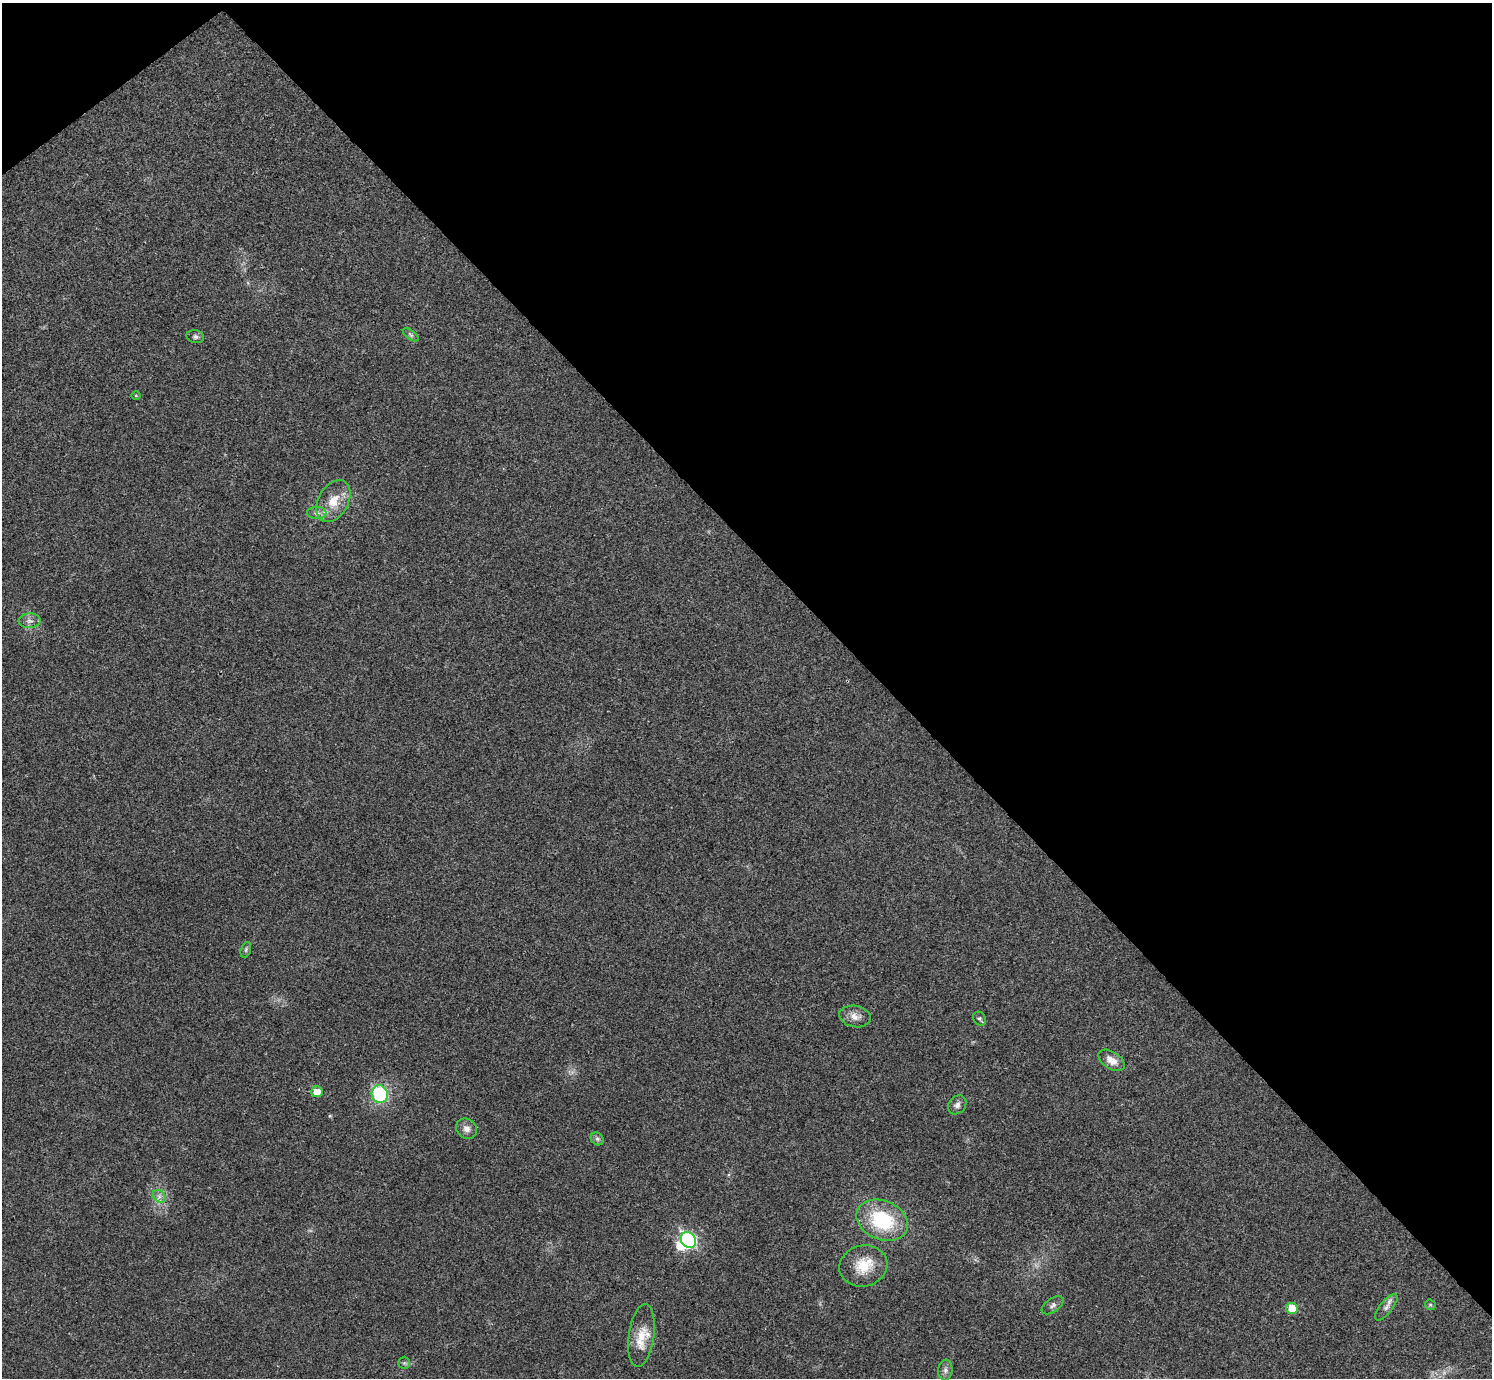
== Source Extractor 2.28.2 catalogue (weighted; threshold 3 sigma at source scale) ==
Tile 3 of 4 x 4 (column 3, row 1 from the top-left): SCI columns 2984-4473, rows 4291-5666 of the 5969 x 5967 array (HDU 1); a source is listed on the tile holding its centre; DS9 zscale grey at full resolution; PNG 1494 x 1380 px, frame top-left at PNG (2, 3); each listed source drawn as its Kron ellipse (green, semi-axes under 4 px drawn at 4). Shown black and unused: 42% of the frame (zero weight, under 3 of 4 exposures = <1% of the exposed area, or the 3 px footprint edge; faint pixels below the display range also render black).
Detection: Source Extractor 2.28.2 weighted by HDU 2 'WHT'; one run over the whole footprint, this tile lists its part. Background 0.021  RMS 0.0043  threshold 0.0195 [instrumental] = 3 sigma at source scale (4.5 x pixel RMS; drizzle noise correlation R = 1.50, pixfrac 1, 0.05/0.05 arcsec/px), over >= 5 px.
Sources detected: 28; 1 inside a brighter object's white glare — neither listed nor drawn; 1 inside a brighter listed object's ellipse — not listed separately; the other 26 listed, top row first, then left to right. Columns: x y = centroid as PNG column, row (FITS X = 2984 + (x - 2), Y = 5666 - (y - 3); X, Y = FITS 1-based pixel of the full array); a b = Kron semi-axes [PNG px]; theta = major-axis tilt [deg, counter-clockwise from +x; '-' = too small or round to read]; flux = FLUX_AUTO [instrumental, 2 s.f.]
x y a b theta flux
411 335 9 4 -35 0.93
195 337 9 6 -13 1.1
136 396 5 3 - 0.39
333 501 23 15 60 8.7
317 513 9 6 -2 1.5
30 621 11 7 4 1.9
246 950 8 5 71 0.9
855 1016 16 10 -11 3.6
980 1019 7 6 - 0.92
1112 1060 14 8 -33 4.2
317 1092 6 5 - 4.3
380 1094 9 8 - 33
957 1105 10 8 50 1.9
466 1129 11 9 -40 2.7
597 1139 7 6 - 1.1
159 1196 7 5 -46 1.4
882 1220 27 19 -23 30
688 1240 8 7 - 77
863 1266 24 20 12 11
1053 1305 12 6 36 1.6
1430 1305 6 5 - 0.56
1386 1307 16 6 51 2.3
1292 1308 6 5 - 8.9
641 1335 31 12 82 8.9
404 1363 6 6 - 0.82
945 1370 10 7 83 1.8